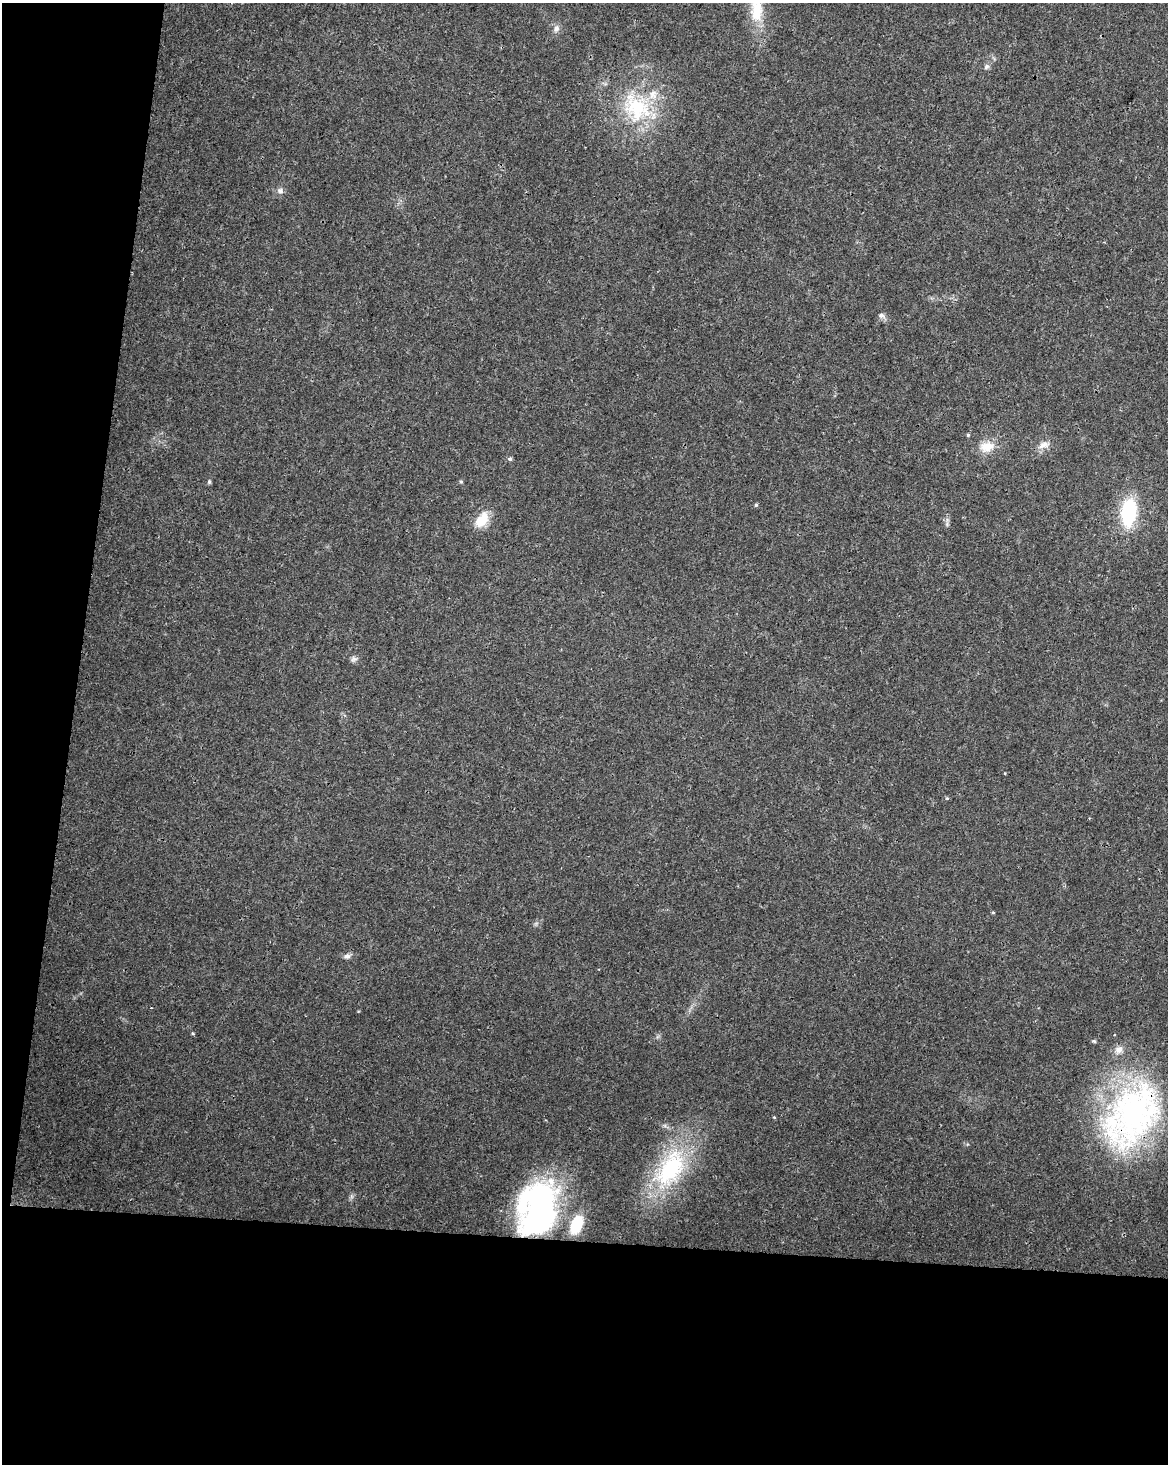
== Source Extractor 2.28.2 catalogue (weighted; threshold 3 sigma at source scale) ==
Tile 9 of 4 x 3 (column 1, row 3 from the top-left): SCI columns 9-1174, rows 286-1747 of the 4672 x 4898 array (HDU 1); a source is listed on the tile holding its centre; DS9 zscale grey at full resolution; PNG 1170 x 1466 px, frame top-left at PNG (2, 3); no overlay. Shown black and unused: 21% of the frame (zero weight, under 3 of 4 exposures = <1% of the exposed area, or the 3 px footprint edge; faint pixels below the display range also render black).
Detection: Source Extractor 2.28.2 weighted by HDU 2 'WHT'; one run over the whole footprint, this tile lists its part. Background 0.0187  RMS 0.0031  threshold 0.0138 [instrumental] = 3 sigma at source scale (4.5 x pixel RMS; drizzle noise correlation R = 1.50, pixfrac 1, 0.0396/0.0396 arcsec/px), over >= 5 px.
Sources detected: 30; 5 inside a brighter listed object's ellipse — not listed separately; the other 25 listed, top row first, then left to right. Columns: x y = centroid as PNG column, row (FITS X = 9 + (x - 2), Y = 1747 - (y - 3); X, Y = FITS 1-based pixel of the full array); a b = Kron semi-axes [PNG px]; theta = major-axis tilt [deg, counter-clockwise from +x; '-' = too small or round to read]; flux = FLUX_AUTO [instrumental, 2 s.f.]
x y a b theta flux
756 10 37 18 -89 11
556 28 11 7 73 1.4
986 67 8 7 - 0.84
637 107 43 34 -50 26
280 191 9 7 -16 1.1
881 315 7 7 - 1
968 435 4 4 - 0.36
1044 445 16 8 22 2.3
987 447 21 14 13 5
510 459 6 5 - 0.59
461 481 5 4 - 0.41
209 482 6 5 - 0.46
756 505 5 4 - 0.42
1129 513 27 14 84 23
482 520 22 13 53 5.7
354 659 9 7 21 0.96
947 798 5 3 - 0.29
993 912 5 3 - 0.29
347 956 9 8 - 1.1
193 1034 5 3 - 0.29
1094 1041 5 4 - 0.44
1134 1114 88 59 75 91
671 1168 61 32 60 36
539 1209 58 36 75 86
576 1224 17 10 68 13
Overlapping masked pixels (flux is a lower limit): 2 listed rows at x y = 1134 1114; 539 1209
Isophote crosses this tile's border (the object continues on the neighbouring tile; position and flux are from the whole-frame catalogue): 1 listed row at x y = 756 10